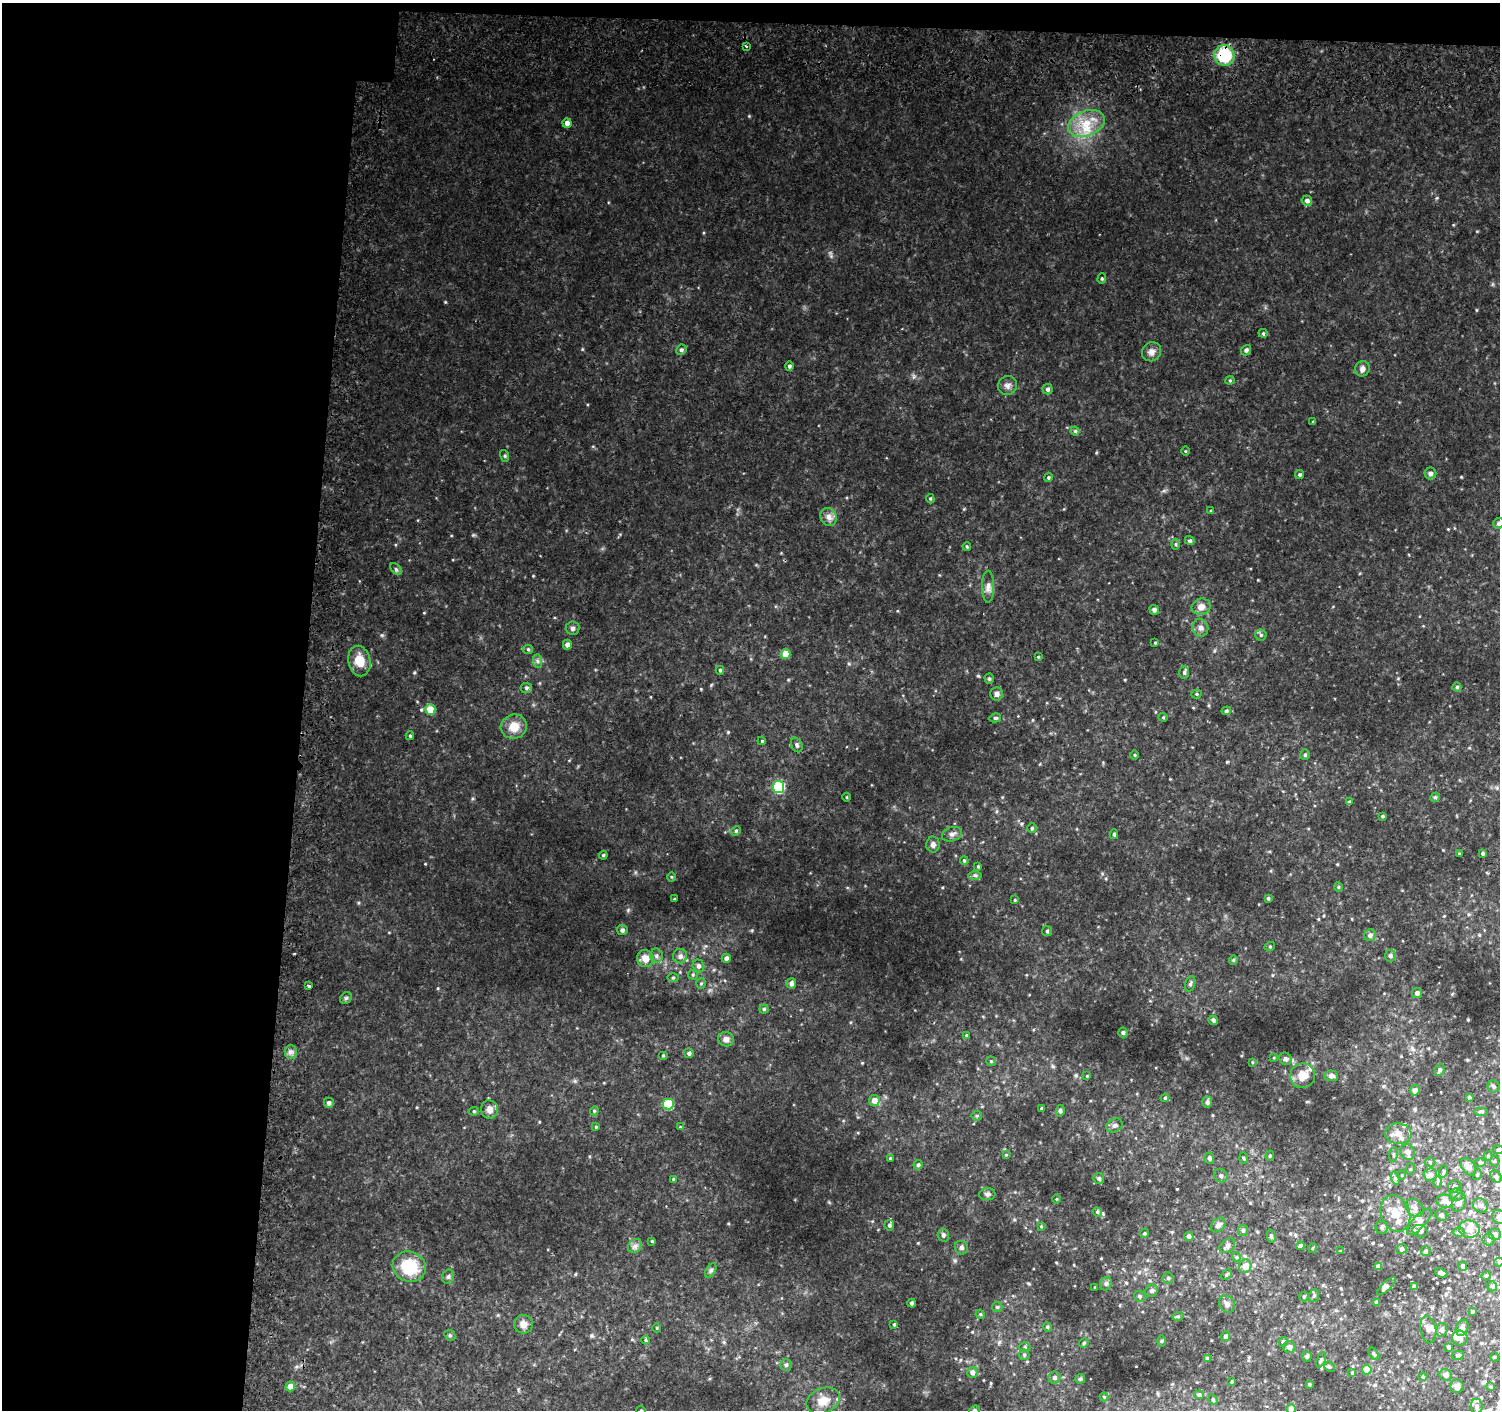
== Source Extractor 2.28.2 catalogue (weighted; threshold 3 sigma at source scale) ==
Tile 1 of 3 x 3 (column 1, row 1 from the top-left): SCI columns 50-1547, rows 3177-4584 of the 4581 x 4886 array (HDU 1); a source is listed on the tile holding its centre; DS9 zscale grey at full resolution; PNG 1502 x 1412 px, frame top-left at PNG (2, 3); each listed source drawn as its Kron ellipse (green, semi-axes under 4 px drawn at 4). Shown black and unused: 22% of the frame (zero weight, under 2 of 3 exposures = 5% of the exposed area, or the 3 px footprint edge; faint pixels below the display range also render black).
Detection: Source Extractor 2.28.2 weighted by HDU 2 'WHT'; one run over the whole footprint, this tile lists its part. Background 0.0451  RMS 0.0081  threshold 0.0362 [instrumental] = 3 sigma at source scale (4.5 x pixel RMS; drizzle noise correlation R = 1.50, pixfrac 1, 0.0396/0.0396 arcsec/px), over >= 5 px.
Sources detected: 286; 16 inside a brighter listed object's ellipse — not listed separately; the other 270 listed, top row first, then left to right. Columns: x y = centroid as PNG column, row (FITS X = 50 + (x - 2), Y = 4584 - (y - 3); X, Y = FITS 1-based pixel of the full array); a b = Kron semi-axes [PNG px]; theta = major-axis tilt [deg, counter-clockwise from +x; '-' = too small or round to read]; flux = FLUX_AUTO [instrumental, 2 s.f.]
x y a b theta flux
746 46 4 3 - 0.75
1224 55 10 10 - 38
567 123 5 4 - 4.2
1086 124 19 12 22 17
1307 201 5 5 - 3.1
1102 279 5 4 - 1
1263 333 4 4 - 0.87
681 350 5 5 - 1.5
1246 350 5 4 - 1.8
1151 352 10 9 - 4
789 366 4 4 - 1.8
1362 369 8 7 - 3.2
1230 380 4 4 - 0.95
1007 386 9 9 - 3.5
1048 389 5 5 - 1.9
1313 422 3 3 - 0.82
1075 431 4 4 - 1.1
1185 451 4 3 - 0.62
505 456 6 4 -72 0.93
1430 473 6 6 - 2.2
1300 475 4 4 - 1.3
1048 477 5 4 - 0.98
930 499 5 4 - 1
1211 511 4 3 - 0.83
829 517 9 8 - 4.3
1498 523 5 5 - 1.8
1190 541 5 4 - 1.4
1176 544 5 3 - 0.98
967 546 4 3 - 0.92
396 569 7 4 -45 1.2
988 587 16 6 90 4
1201 607 9 8 - 5.7
1154 610 5 4 - 2.6
572 628 7 6 - 2
1200 628 9 8 - 3
1261 635 5 5 - 1.3
1155 643 3 3 - 0.71
567 645 5 4 - 3.1
528 649 5 4 - 1
786 654 5 5 - 9.7
1038 657 4 4 - 0.7
359 661 15 11 -79 13
538 661 7 4 -89 1.8
720 670 4 4 - 1.1
1184 673 6 5 - 1.5
989 679 5 4 - 1.2
1457 687 4 4 - 1.2
526 688 6 5 - 1.2
997 694 7 6 - 2.7
1197 694 5 4 - 0.89
430 709 5 5 - 14
1226 711 4 4 - 1.3
1163 717 4 4 - 0.83
995 718 6 4 14 1.2
514 727 13 12 - 11
410 736 4 3 - 1.1
762 741 4 3 - 0.71
797 745 8 5 -64 1.8
1135 755 5 3 - 0.77
1305 755 5 4 - 1.3
778 787 6 6 - 62
847 797 4 3 - 0.66
1435 797 5 4 - 1.2
1349 802 4 4 - 1.4
1382 816 3 3 - 0.93
1032 828 5 4 - 1.1
736 831 5 4 - 1
952 834 10 7 18 3.1
1114 834 5 4 - 1.4
933 844 8 6 -89 2.9
1459 853 3 2 - 0.63
1483 853 3 3 - 0.99
603 855 4 4 - 0.89
964 861 4 3 - 0.99
978 866 4 3 - 0.91
975 875 7 4 -1 1.5
671 877 5 3 - 0.74
1338 887 5 3 - 0.76
1268 898 4 3 - 1.1
674 899 4 3 - 0.67
1015 900 4 3 - 0.65
622 930 5 5 - 2.2
1047 931 5 5 - 1.2
1370 935 6 6 - 2.9
1270 946 5 3 - 0.75
656 956 7 6 - 2.1
680 956 7 7 - 3.7
1390 956 6 5 - 1.9
645 958 9 8 - 7.1
726 958 4 4 - 2.7
1233 960 4 4 - 0.84
698 966 6 5 - 2.3
693 975 5 4 - 0.98
673 978 5 3 - 0.86
701 983 5 4 - 1
791 983 5 5 - 2.5
1190 984 8 5 72 1.9
309 986 3 2 - 1
1417 993 5 5 - 2.7
346 998 6 5 - 1.3
764 1009 4 4 - 1
1213 1020 5 4 - 1.9
1123 1032 5 4 - 1.6
967 1035 4 3 - 0.87
726 1039 8 7 - 3.6
291 1052 6 6 - 2.5
689 1053 5 5 - 1.9
663 1055 5 3 - 0.72
1274 1058 4 2 - 0.6
1286 1059 7 6 - 2
991 1061 5 5 - 0.98
1252 1062 4 2 - 0.59
1440 1070 6 4 64 1.8
1087 1076 4 4 - 0.6
1303 1076 12 12 - 11
1331 1076 7 5 -5 3.2
1494 1086 6 6 - 1.6
1415 1090 5 5 - 3.8
1469 1097 3 3 - 0.93
1165 1098 4 4 - 0.89
874 1100 5 5 - 6.4
1207 1102 5 5 - 2.1
329 1103 5 5 - 2.2
668 1104 5 5 - 30
490 1109 9 8 - 5.2
1041 1109 3 3 - 1.1
474 1111 5 4 - 1
594 1111 4 4 - 0.88
1060 1111 6 4 82 1.6
1481 1111 7 3 0 1.2
977 1116 5 5 - 1.1
1115 1125 9 6 30 2.5
596 1127 4 4 - 0.71
680 1127 4 3 - 0.63
1398 1134 13 10 -3 6.8
1498 1149 5 3 - 0.88
1408 1152 8 7 - 3.4
1393 1154 7 3 82 1.2
1006 1155 4 3 - 0.67
1270 1156 5 4 - 0.98
1488 1156 4 4 - 0.82
890 1158 3 3 - 0.75
1209 1158 5 5 - 1.9
1243 1158 5 3 - 0.84
1494 1161 5 3 - 0.75
1430 1162 5 5 - 1.1
1480 1163 5 4 - 0.88
918 1165 5 4 - 1.6
1468 1167 10 6 -59 5.7
1410 1169 5 3 - 0.83
1444 1171 6 4 71 1.1
1430 1174 7 6 - 3.2
1402 1175 5 3 - 0.64
1477 1175 5 3 - 0.76
1221 1176 7 6 - 2.1
1496 1176 7 5 -47 1.5
1099 1178 5 5 - 1.5
1395 1178 6 4 -72 1.5
673 1179 3 3 - 0.68
1438 1182 6 4 89 1.1
1454 1187 7 6 - 1.7
987 1194 8 6 4 1.9
1457 1194 6 6 - 1.9
1056 1199 4 3 - 0.65
1445 1201 8 6 -14 4.9
1459 1202 9 6 69 4.2
1480 1205 8 7 - 2.1
1415 1208 10 7 -43 4
1097 1212 5 4 - 1.1
1395 1213 18 14 -69 13
1441 1215 6 5 - 1.9
1499 1217 7 6 - 2.7
1419 1222 17 6 47 4.4
889 1225 5 4 - 1.6
1218 1225 8 6 45 3.2
1041 1226 4 4 - 0.73
1382 1228 6 6 - 1.9
1469 1229 10 8 -10 4.8
1243 1230 5 5 - 1.6
1420 1231 8 6 -14 2.5
1459 1232 5 4 - 1.5
1144 1233 5 3 - 0.86
1495 1234 6 6 - 2.5
943 1235 6 5 - 2.3
1189 1236 4 4 - 2.5
1271 1236 7 4 -75 1.5
1488 1240 6 6 - 1.8
652 1241 4 4 - 0.68
635 1246 7 6 - 2.6
1227 1246 8 6 41 2.5
1300 1246 4 4 - 2.4
961 1248 7 6 - 2.1
1313 1248 5 3 - 0.7
1402 1249 5 5 - 1.5
1340 1251 3 3 - 0.65
1426 1251 5 4 - 1.4
1236 1257 5 4 - 0.95
1499 1262 5 4 - 0.82
1245 1266 7 6 - 7.6
1378 1266 4 4 - 2.9
1463 1266 5 4 - 2.2
409 1267 17 15 -24 32
711 1270 8 4 59 1.7
1441 1273 6 4 -21 3
1227 1275 6 3 44 1.1
1486 1276 5 4 - 0.95
448 1277 7 5 72 1.9
1168 1278 5 5 - 1.2
1106 1284 7 5 67 1.7
1387 1286 12 4 43 2.5
1492 1286 5 5 - 1.6
1095 1287 4 2 - 0.57
1415 1287 4 4 - 3.3
1151 1291 6 6 - 2.2
1140 1296 6 5 - 1.4
1314 1296 6 5 - 1.5
1304 1297 5 4 - 1
1377 1302 3 3 - 1.4
912 1303 4 4 - 2.1
1227 1304 9 7 -53 2.8
997 1307 5 5 - 1.2
1472 1312 4 3 - 0.87
980 1314 5 4 - 0.87
1178 1316 6 4 15 1.1
523 1324 9 9 - 4.9
894 1324 4 3 - 0.85
1047 1327 5 4 - 1.1
657 1328 4 3 - 0.69
1462 1328 8 6 70 3.5
1428 1330 13 8 -80 4
1442 1330 7 5 76 2.4
450 1335 6 5 - 1.1
1225 1336 5 4 - 1.9
1460 1338 8 7 - 5
646 1340 4 4 - 0.96
1161 1341 5 4 - 0.85
1283 1342 5 4 - 1.9
1084 1343 5 4 - 1
1025 1347 5 5 - 1.2
1289 1347 6 6 - 3.4
1449 1347 4 3 - 1.4
1374 1354 7 3 -54 1
1024 1355 5 5 - 1.2
1458 1355 6 4 12 1.3
1307 1356 5 5 - 1.6
1494 1357 5 3 - 0.67
1207 1358 4 3 - 0.84
1321 1360 8 4 65 1.4
786 1365 6 5 - 1.4
1329 1367 5 4 - 1.3
1367 1370 5 5 - 12
972 1372 5 5 - 2.8
1352 1373 4 4 - 0.68
1446 1375 6 6 - 3.4
1423 1377 4 4 - 0.86
1054 1378 6 6 - 2.4
1080 1379 5 4 - 1.3
1232 1381 3 3 - 0.78
1309 1384 4 3 - 0.78
290 1386 5 5 - 6
1457 1386 7 6 - 3.9
1491 1387 4 3 - 0.89
1199 1395 5 4 - 1.5
1104 1397 4 4 - 0.7
1213 1400 5 3 - 0.81
823 1401 17 12 24 9.6
1477 1406 8 6 -83 2.4
1291 1409 5 4 - 3.9
641 1410 5 3 - 0.63
974 1410 5 4 - 1.2
Overlapping masked pixels (flux is a lower limit): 1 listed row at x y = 1224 55
Isophote crosses this tile's border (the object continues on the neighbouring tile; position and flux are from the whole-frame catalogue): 6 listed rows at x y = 1498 523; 1499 1217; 1499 1262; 1291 1409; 641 1410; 974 1410
Unlisted compact peaks at least as high as the median listed source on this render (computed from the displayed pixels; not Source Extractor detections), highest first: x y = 978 676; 445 302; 728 732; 414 672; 421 710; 1461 477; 582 349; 473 535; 752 930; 701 689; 1227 762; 1103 1214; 1476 310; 533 576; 1437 198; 438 988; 1468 1020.